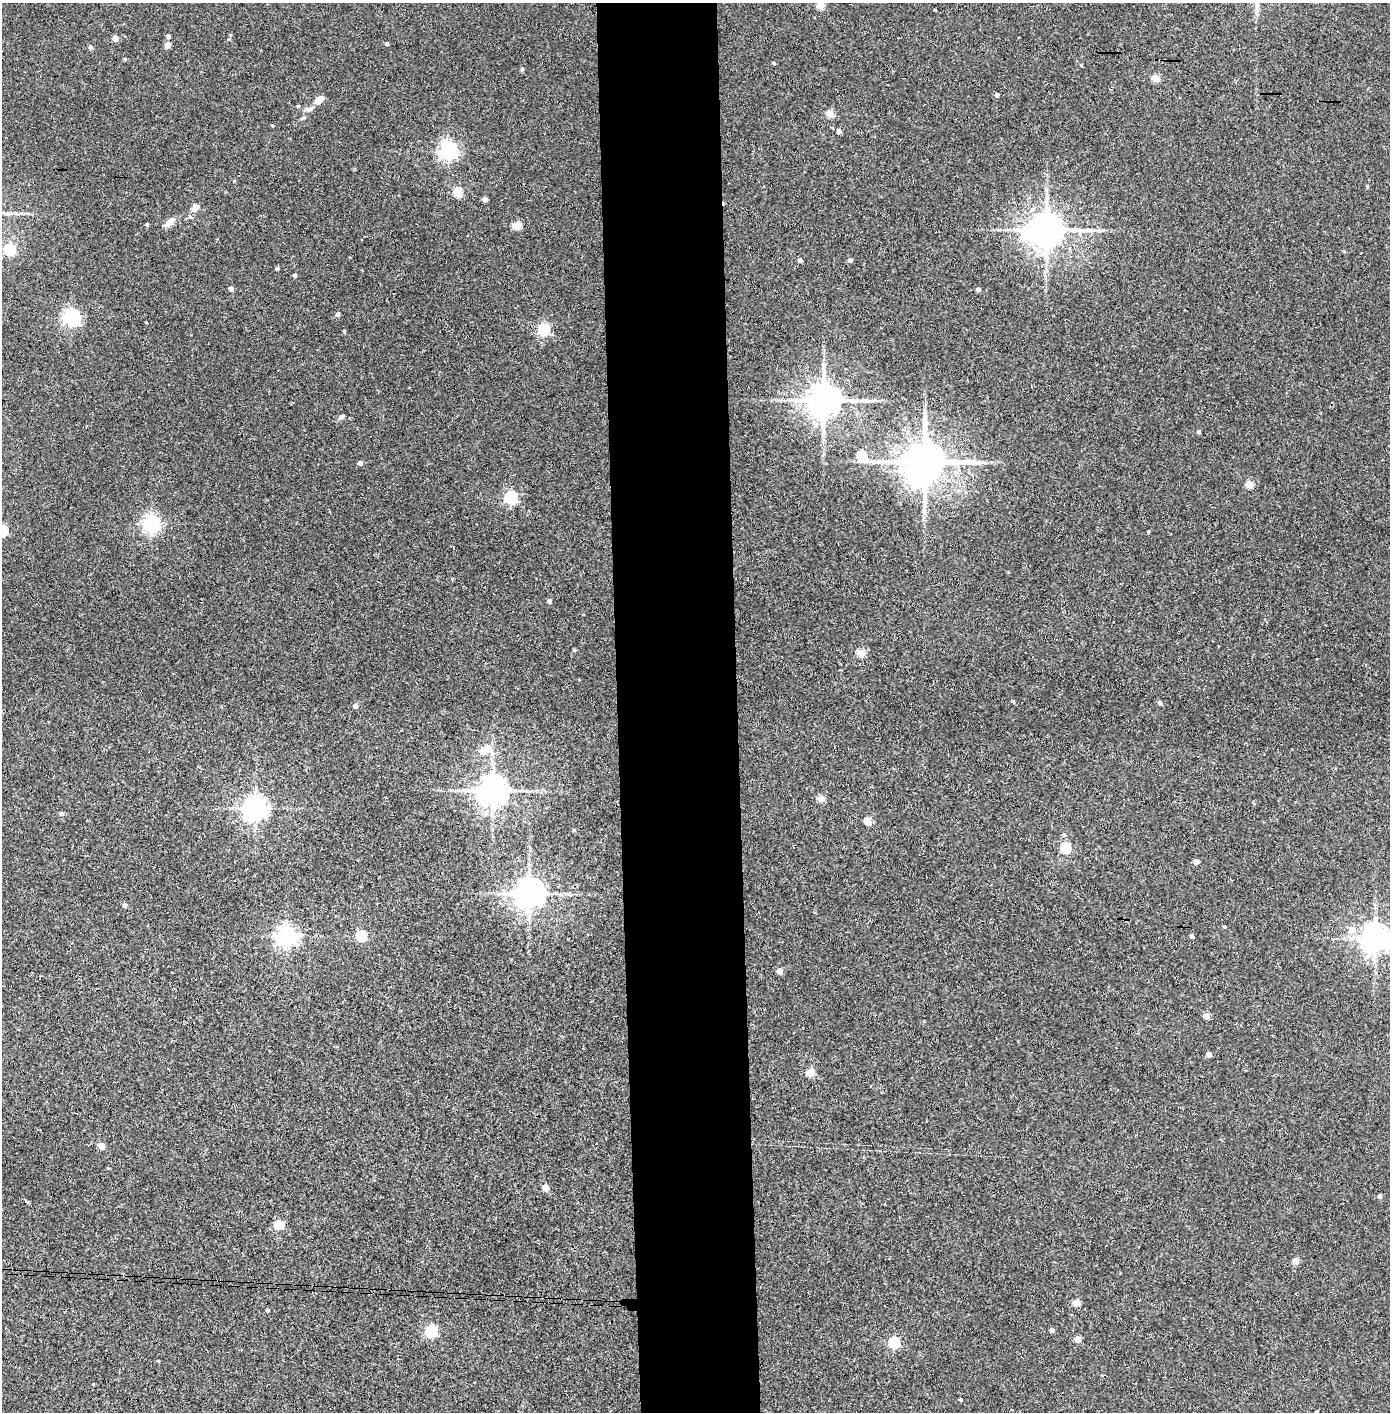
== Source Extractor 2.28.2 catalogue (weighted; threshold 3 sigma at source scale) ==
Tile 5 of 3 x 3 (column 2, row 2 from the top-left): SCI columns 1468-2855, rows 1416-2825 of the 4321 x 4242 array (HDU 1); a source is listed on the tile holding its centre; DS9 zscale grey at full resolution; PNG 1392 x 1414 px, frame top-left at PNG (2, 3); no overlay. Shown black and unused: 9% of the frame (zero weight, under 3 of 4 exposures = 6% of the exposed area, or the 3 px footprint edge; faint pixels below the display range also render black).
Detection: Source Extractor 2.28.2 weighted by HDU 2 'WHT'; one run over the whole footprint, this tile lists its part. Background 0.0881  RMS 0.0057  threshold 0.0255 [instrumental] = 3 sigma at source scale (4.5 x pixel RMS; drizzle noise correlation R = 1.50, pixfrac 1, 0.05/0.05 arcsec/px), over >= 5 px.
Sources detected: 94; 1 inside a brighter object's white glare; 1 cosmic-ray / hot-pixel residue — not listed; the other 92 listed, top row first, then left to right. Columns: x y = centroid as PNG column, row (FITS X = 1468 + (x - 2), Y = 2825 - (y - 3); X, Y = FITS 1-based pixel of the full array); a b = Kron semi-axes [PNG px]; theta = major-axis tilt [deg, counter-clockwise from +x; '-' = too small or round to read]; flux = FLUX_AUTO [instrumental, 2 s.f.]
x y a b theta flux
821 5 5 4 - 12
935 10 3 2 - 0.43
230 35 4 4 - 0.57
168 36 5 5 - 1.2
115 39 4 4 - 5.5
387 44 4 3 - 1.8
168 45 8 6 63 2.5
90 47 5 4 - 1.6
125 59 4 4 - 0.53
774 63 4 3 - 0.74
522 69 4 4 - 0.95
1156 78 5 4 - 13
997 95 4 4 - 1.7
319 100 9 5 38 6.8
298 106 4 4 - 0.56
310 109 11 6 26 2.4
830 114 5 4 - 13
303 118 6 4 18 0.77
839 131 4 4 - 2.6
448 151 6 6 - 240
234 181 4 4 - 0.57
1367 186 5 4 - 0.66
458 192 5 4 - 22
485 199 4 4 - 3.6
195 208 11 8 46 3.2
170 221 14 7 41 4.8
147 225 3 3 - 1.1
517 226 5 5 - 16
1046 230 9 9 - 1400
1027 234 10 7 -22 29
9 250 6 5 - 53
800 260 4 3 - 1.9
850 260 5 4 - 1.5
277 269 4 3 - 1.3
295 275 4 4 - 1.5
231 289 4 4 - 2.5
978 289 4 4 - 2
338 314 4 4 - 2.1
71 317 8 6 -52 170
146 322 3 2 - 1.1
544 329 5 5 - 70
823 400 9 9 - 1400
341 417 7 5 37 1.2
1199 432 4 4 - 1.1
862 456 6 5 - 30
925 462 12 11 - 2300
360 463 4 4 - 2.3
1249 484 5 4 - 15
511 497 6 5 - 92
151 524 6 6 - 210
2 531 5 5 - 31
549 601 4 4 - 2
574 650 5 3 - 0.6
860 653 5 4 - 15
1013 702 4 4 - 0.75
1160 703 4 4 - 1.8
355 706 5 5 - 2.6
483 751 5 5 - 10
492 791 9 8 - 950
821 799 5 4 - 8.1
255 808 7 7 - 480
61 814 5 5 - 1.3
868 821 5 4 - 13
574 830 4 4 - 0.66
1064 835 5 4 - 0.81
1065 848 5 5 - 34
1196 862 4 4 - 3.3
529 894 8 8 - 950
124 906 4 4 - 1.7
1224 927 4 3 - 0.63
1352 930 6 6 - 6.7
286 936 7 7 - 310
361 936 5 5 - 37
1192 936 4 3 - 1.5
1375 938 8 8 - 790
780 971 5 4 - 6
1207 1016 4 4 - 6.7
1209 1054 4 4 - 2.8
810 1072 5 5 - 13
101 1146 5 4 - 9
545 1188 6 5 - 7
1379 1196 4 4 - 2
279 1225 5 5 - 22
1296 1261 5 4 - 7.5
1076 1303 5 4 - 10
268 1311 3 3 - 0.77
1052 1330 4 4 - 1.9
431 1331 6 5 - 59
1077 1339 4 4 - 7.8
894 1342 5 5 - 44
961 1400 4 3 - 0.69
1317 1412 3 3 - 0.95
Overlapping masked pixels (flux is a lower limit): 1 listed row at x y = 492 791
Isophote crosses this tile's border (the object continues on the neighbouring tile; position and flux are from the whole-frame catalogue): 4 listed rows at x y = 821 5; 2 531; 1375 938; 1317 1412
Unlisted compact peaks at least as high as the median listed source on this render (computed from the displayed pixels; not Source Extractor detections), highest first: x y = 1081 65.